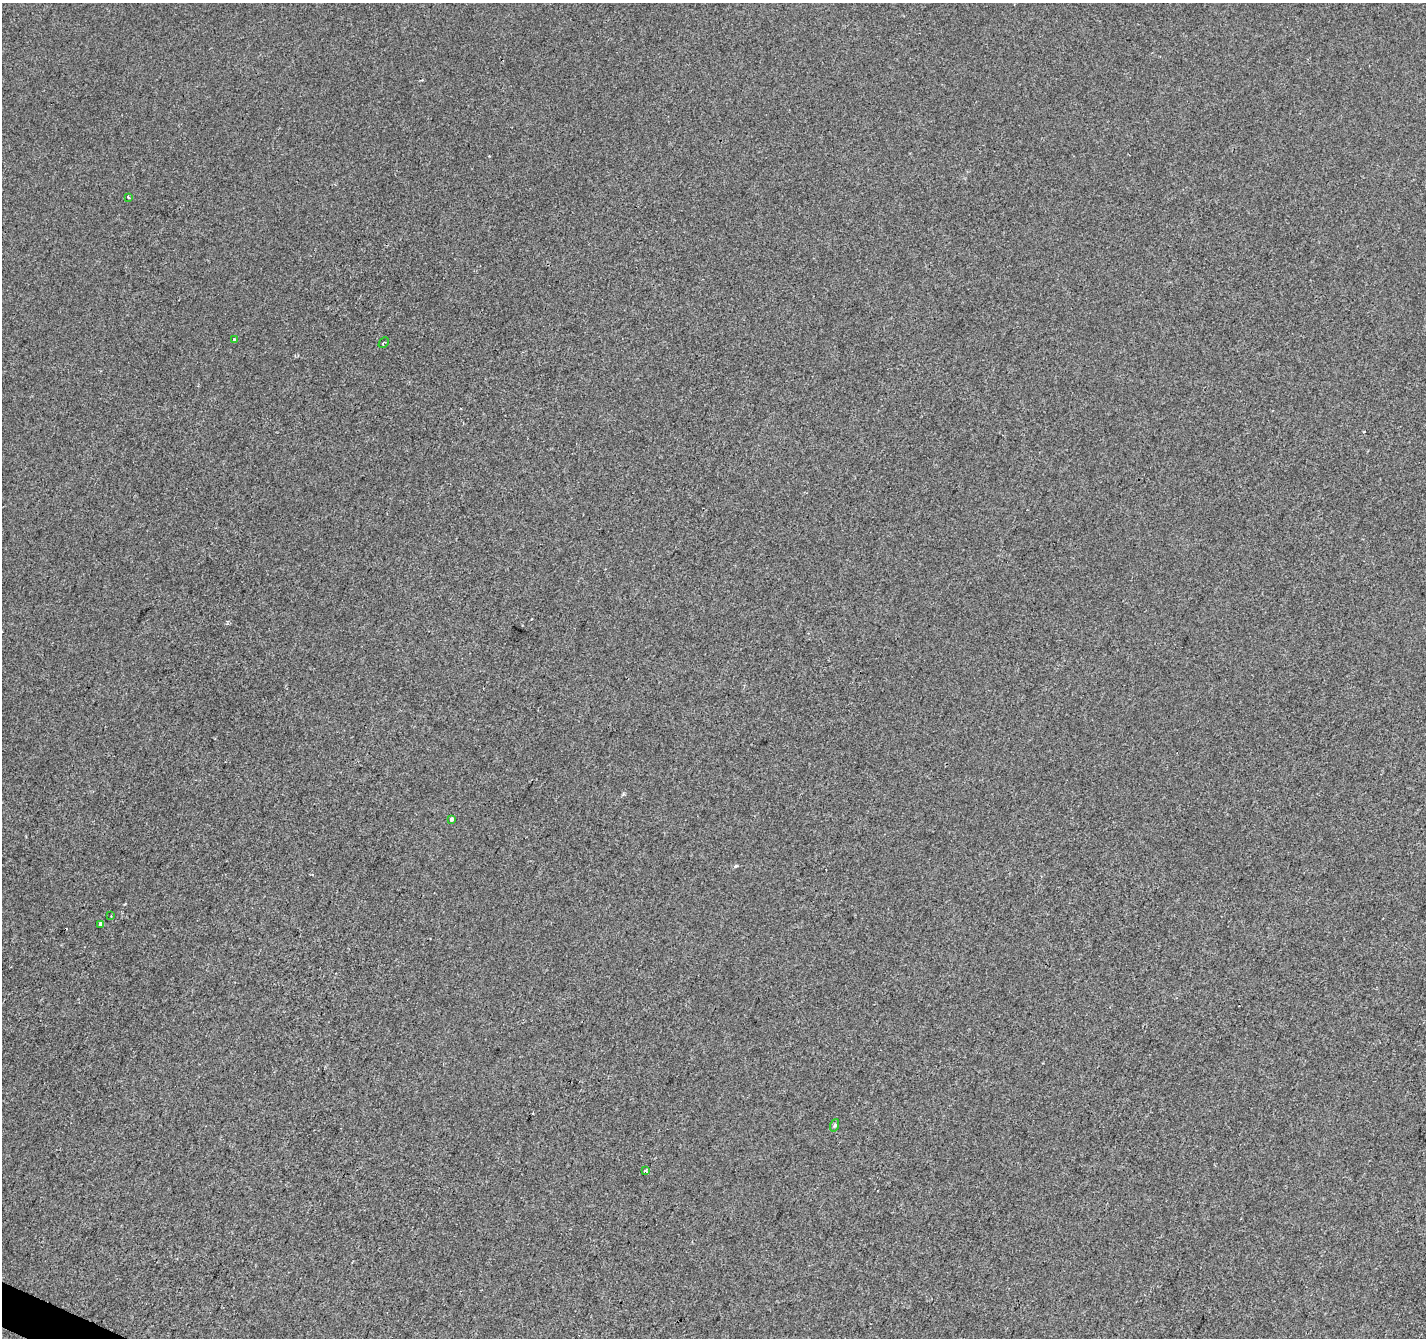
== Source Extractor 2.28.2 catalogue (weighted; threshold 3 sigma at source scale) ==
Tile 7 of 4 x 4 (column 3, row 2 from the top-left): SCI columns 2851-4274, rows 2875-4210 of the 5706 x 5814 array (HDU 1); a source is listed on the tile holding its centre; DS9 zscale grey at full resolution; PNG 1428 x 1340 px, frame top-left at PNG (2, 3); each listed source drawn as its Kron ellipse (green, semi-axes under 4 px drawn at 4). Shown black and unused: <1% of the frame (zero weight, under 2 of 3 exposures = <1% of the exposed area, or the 3 px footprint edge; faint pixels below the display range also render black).
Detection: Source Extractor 2.28.2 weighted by HDU 2 'WHT'; one run over the whole footprint, this tile lists its part. Background -6.33e-04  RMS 0.0042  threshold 0.019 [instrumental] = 3 sigma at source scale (4.5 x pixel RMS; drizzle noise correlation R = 1.50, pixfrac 1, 0.0396/0.0396 arcsec/px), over >= 5 px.
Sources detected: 9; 1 cosmic-ray / hot-pixel residue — neither listed nor drawn; the other 8 listed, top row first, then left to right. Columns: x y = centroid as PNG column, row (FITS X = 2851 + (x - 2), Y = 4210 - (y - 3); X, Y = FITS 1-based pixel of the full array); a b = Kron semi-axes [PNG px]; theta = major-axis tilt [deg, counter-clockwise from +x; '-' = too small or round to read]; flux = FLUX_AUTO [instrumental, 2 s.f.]
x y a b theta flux
128 197 3 3 - 2.1
234 339 3 3 - 1.2
384 343 6 3 45 0.41
451 819 4 3 - 2.9
111 916 2 2 - 0.24
100 924 3 3 - 2.5
835 1125 6 4 71 0.6
646 1171 4 3 - 1.2